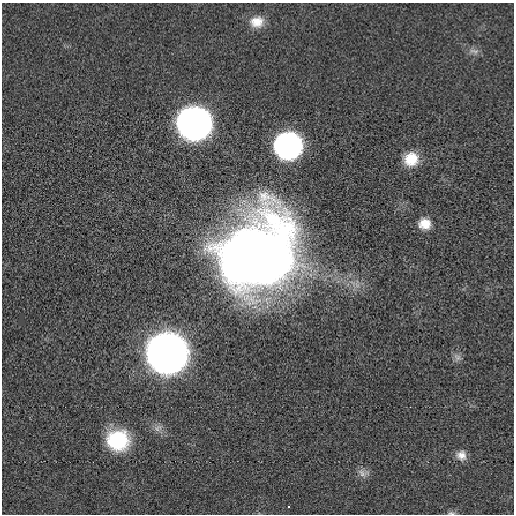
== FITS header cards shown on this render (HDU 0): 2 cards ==
NAXIS1  =                  512 / length of data axis 1
NAXIS2  =                  512 / length of data axis 2

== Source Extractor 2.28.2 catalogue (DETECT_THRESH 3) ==
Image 512 x 512 px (HDU 0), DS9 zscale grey, 1 PNG px = 1 image px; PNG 516 x 516 px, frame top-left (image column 1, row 512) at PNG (2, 3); no overlay
Background -1.10e-04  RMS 0.0038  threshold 0.0115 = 3 sigma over >= 5 px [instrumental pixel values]
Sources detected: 14; all 14 listed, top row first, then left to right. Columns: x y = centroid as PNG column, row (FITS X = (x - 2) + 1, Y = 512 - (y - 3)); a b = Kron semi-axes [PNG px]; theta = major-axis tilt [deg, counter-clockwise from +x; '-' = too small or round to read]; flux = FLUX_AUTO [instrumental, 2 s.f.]
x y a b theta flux
257 22 18 14 8 4.2
474 51 16 6 -15 1.3
194 123 16 16 - 480
288 145 16 15 - 160
411 159 16 15 - 6.3
425 224 12 11 - 4.1
257 254 70 57 47 310
167 353 17 17 - 1200
457 357 10 10 - 1.3
158 428 13 8 36 1.5
118 440 23 21 -5 18
461 455 12 11 - 2.4
363 473 17 9 -5 1.6
451 513 11 5 -1 0.64
At the frame edge (FLAGS 8, measured only in part): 1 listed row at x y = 451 513